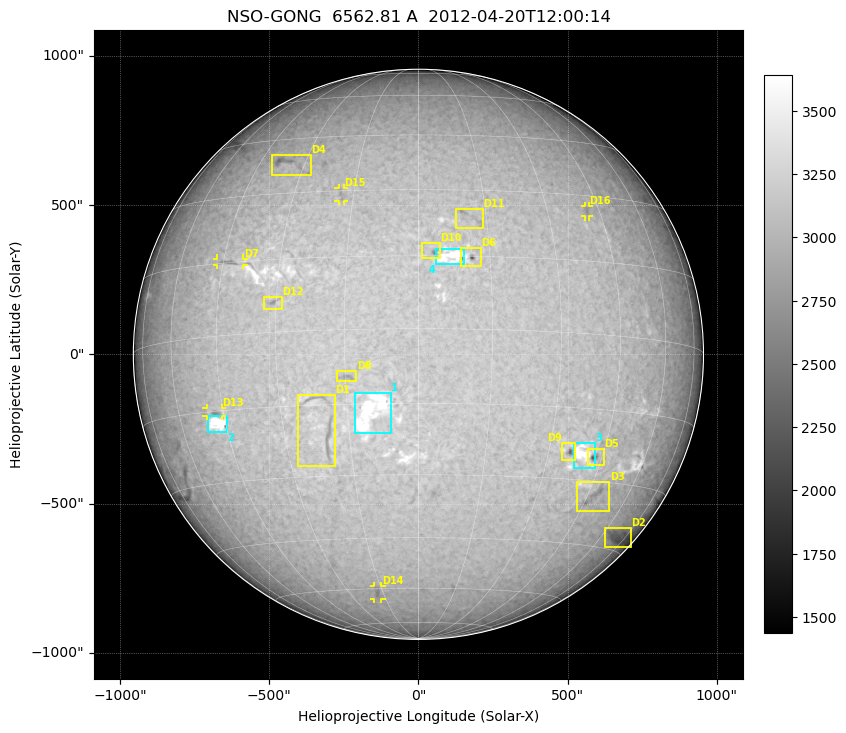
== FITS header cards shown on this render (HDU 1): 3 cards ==
TELESCOP= 'NSO-GONG'           / NSO/GONG Network
WAVELNTH=             6562.808 / [A] exact wavelength of obs
DATE-OBS= '2012-04-20T12:00:14' / Observation start date and time (UTC)

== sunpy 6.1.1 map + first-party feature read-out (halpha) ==
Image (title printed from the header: NSO-GONG  6562.81 A  2012-04-20T12:00:14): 2048 x 2048 px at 1.06 arcsec/px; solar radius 955 arcsec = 900 px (full disc in frame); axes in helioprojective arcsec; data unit not stated in the header (colour bar unlabelled)
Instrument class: HALPHA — H-alpha (6563 A) chromospheric image
Bright regions (plage): reference = the median radial profile (limb darkening/brightening removed); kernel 17 px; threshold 5 sigma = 219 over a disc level ~3044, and >= 1.075x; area >= 63 px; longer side >= 22 px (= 23 arcsec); searched inside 0.97 R_sun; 9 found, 4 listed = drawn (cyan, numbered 1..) (cap 20 boxes per figure: the strongest are kept; on H-alpha dark features outrank plage below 1.2x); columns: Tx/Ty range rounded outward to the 5 arcsec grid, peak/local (2 s.f.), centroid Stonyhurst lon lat
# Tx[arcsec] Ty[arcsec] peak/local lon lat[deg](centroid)
1 -215..-90 -265..-125 1.3 -10 -16
2 -710..-640 -265..-205 1.4 -48 -18
3 520..590 -385..-295 1.3 +39 -24
4 55..155 300..355 1.2 +7 +15
Dark features (filaments and sunspots): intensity divided by the median radial (limb-darkening) profile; local-median window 148 px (8% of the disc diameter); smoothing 5 px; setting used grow <= 0.95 with closing radius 7 px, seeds <= 0.88 or >= 162 px of the 54-px (= 57 arcsec) line detector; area >= 63 px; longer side >= 22 px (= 23 arcsec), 11 px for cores <= 0.7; searched inside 0.97 R_sun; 16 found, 16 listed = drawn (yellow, D1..; 5 of them under ~29 arcsec drawn as corner ticks so the feature stays visible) (cap 20 boxes per figure: the strongest are kept; on H-alpha dark features outrank plage below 1.2x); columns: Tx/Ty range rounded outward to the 5 arcsec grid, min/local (2 s.f., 1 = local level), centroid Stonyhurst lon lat
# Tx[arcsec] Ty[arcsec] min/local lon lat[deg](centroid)
D1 -405..-280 -375..-135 0.86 -20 -19
D2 620..715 -645..-580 0.84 +68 -42
D3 530..640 -525..-425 0.86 +47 -34
D4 -495..-360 595..670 0.84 -36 +38
D5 565..620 -375..-315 0.72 +43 -25
D6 140..210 290..355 0.69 +11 +15
D7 -675..-585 295..320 0.85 -43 +15
D8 -275..-205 -90..-55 0.87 -15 -9
D9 480..525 -355..-295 0.73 +35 -24
D10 10..75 320..375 0.77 +3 +16
D11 125..215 420..490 0.87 +11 +24
D12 -520..-455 150..195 0.86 -31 +6
D13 -710..-655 -210..-180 0.85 -48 -15
D14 -150..-125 -820..-775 0.89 -17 -61
D15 -270..-250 515..560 0.91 -18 +29
D16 555..575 460..495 0.9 +41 +26
Off-limb: outside the limb everything is below the colour-scale floor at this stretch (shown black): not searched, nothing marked